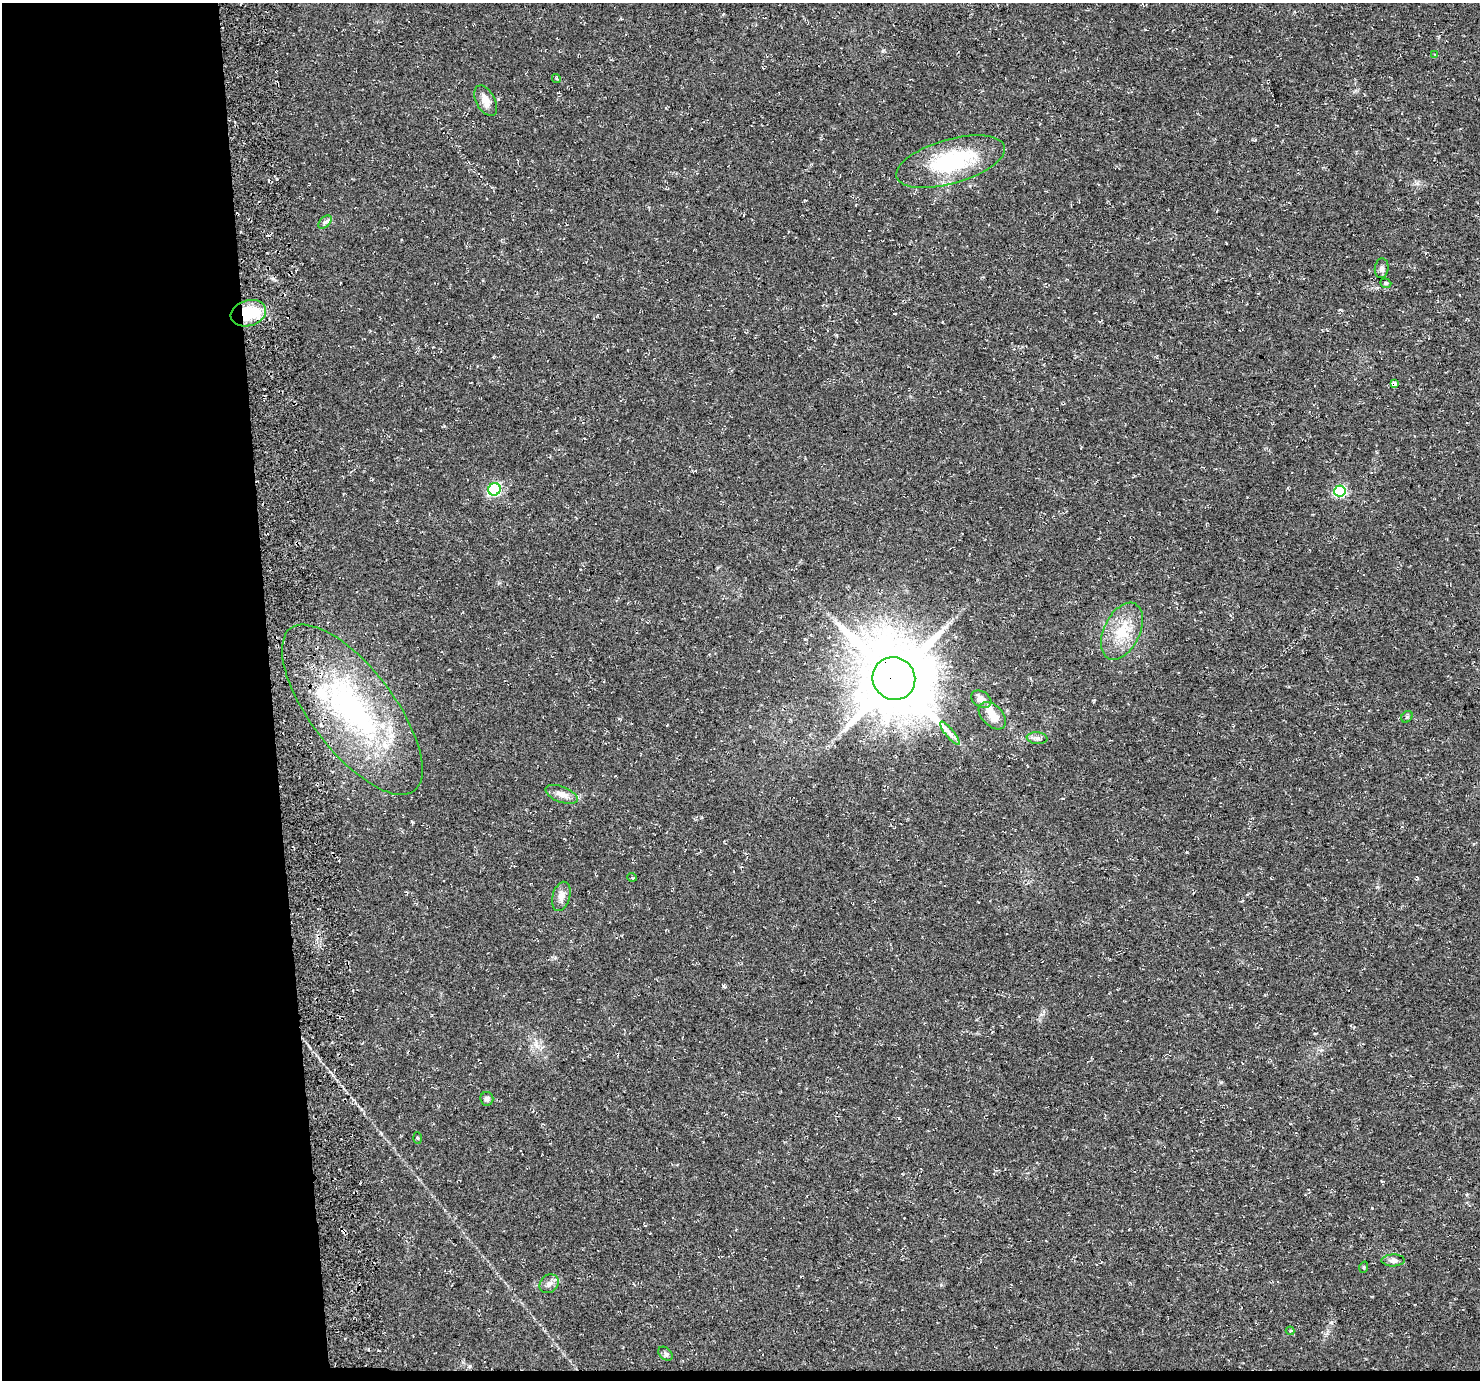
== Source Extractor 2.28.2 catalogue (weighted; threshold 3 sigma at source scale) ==
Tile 7 of 3 x 3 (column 1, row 3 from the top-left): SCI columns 57-1534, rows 39-1416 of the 4545 x 4172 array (HDU 1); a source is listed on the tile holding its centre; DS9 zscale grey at full resolution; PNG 1482 x 1382 px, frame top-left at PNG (2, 3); each listed source drawn as its Kron ellipse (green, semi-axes under 4 px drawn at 4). Shown black and unused: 19% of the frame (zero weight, under 3 of 4 exposures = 4% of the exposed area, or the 3 px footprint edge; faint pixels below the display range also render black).
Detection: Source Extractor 2.28.2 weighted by HDU 2 'WHT'; one run over the whole footprint, this tile lists its part. Background 0.0302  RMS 0.0057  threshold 0.0256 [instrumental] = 3 sigma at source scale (4.5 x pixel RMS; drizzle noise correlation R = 1.50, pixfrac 1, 0.0396/0.0396 arcsec/px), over >= 5 px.
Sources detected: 36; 1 inside a brighter object's white glare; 4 cosmic-ray / hot-pixel residue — neither listed nor drawn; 2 inside a brighter listed object's ellipse — not listed separately; the other 29 listed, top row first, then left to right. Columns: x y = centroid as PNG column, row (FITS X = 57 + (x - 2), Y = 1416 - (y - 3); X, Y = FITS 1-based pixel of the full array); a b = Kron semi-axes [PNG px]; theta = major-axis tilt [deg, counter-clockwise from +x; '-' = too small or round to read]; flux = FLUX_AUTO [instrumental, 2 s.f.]
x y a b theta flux
1435 54 4 3 - 0.71
556 79 4 4 - 0.8
486 101 17 9 -62 5.4
951 162 56 22 16 49
325 222 8 5 44 1.2
1382 268 10 7 83 2
1386 283 6 4 -20 0.76
248 313 18 13 17 26
1394 384 4 3 - 3.8
494 489 6 6 - 66
1340 491 6 5 - 44
1122 631 30 18 64 18
894 678 22 21 - 5200
981 699 11 8 -31 4.5
352 710 102 42 -53 120
992 716 16 10 -46 8.4
1407 717 6 5 - 0.94
950 733 14 3 -51 2.3
1037 738 10 6 -5 2.1
561 794 17 8 -21 4.4
632 877 5 3 - 0.49
561 896 15 8 74 3.9
487 1099 7 6 - 1.7
417 1138 5 3 - 0.52
1393 1260 11 6 1 1.9
1364 1267 6 3 72 0.57
549 1284 10 8 44 2.6
1290 1331 4 4 - 0.62
665 1354 8 5 -40 1.5
Overlapping masked pixels (flux is a lower limit): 4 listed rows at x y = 248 313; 1394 384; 894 678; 352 710
Unlisted compact peaks at least as high as the median listed source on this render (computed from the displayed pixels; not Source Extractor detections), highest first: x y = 1377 887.